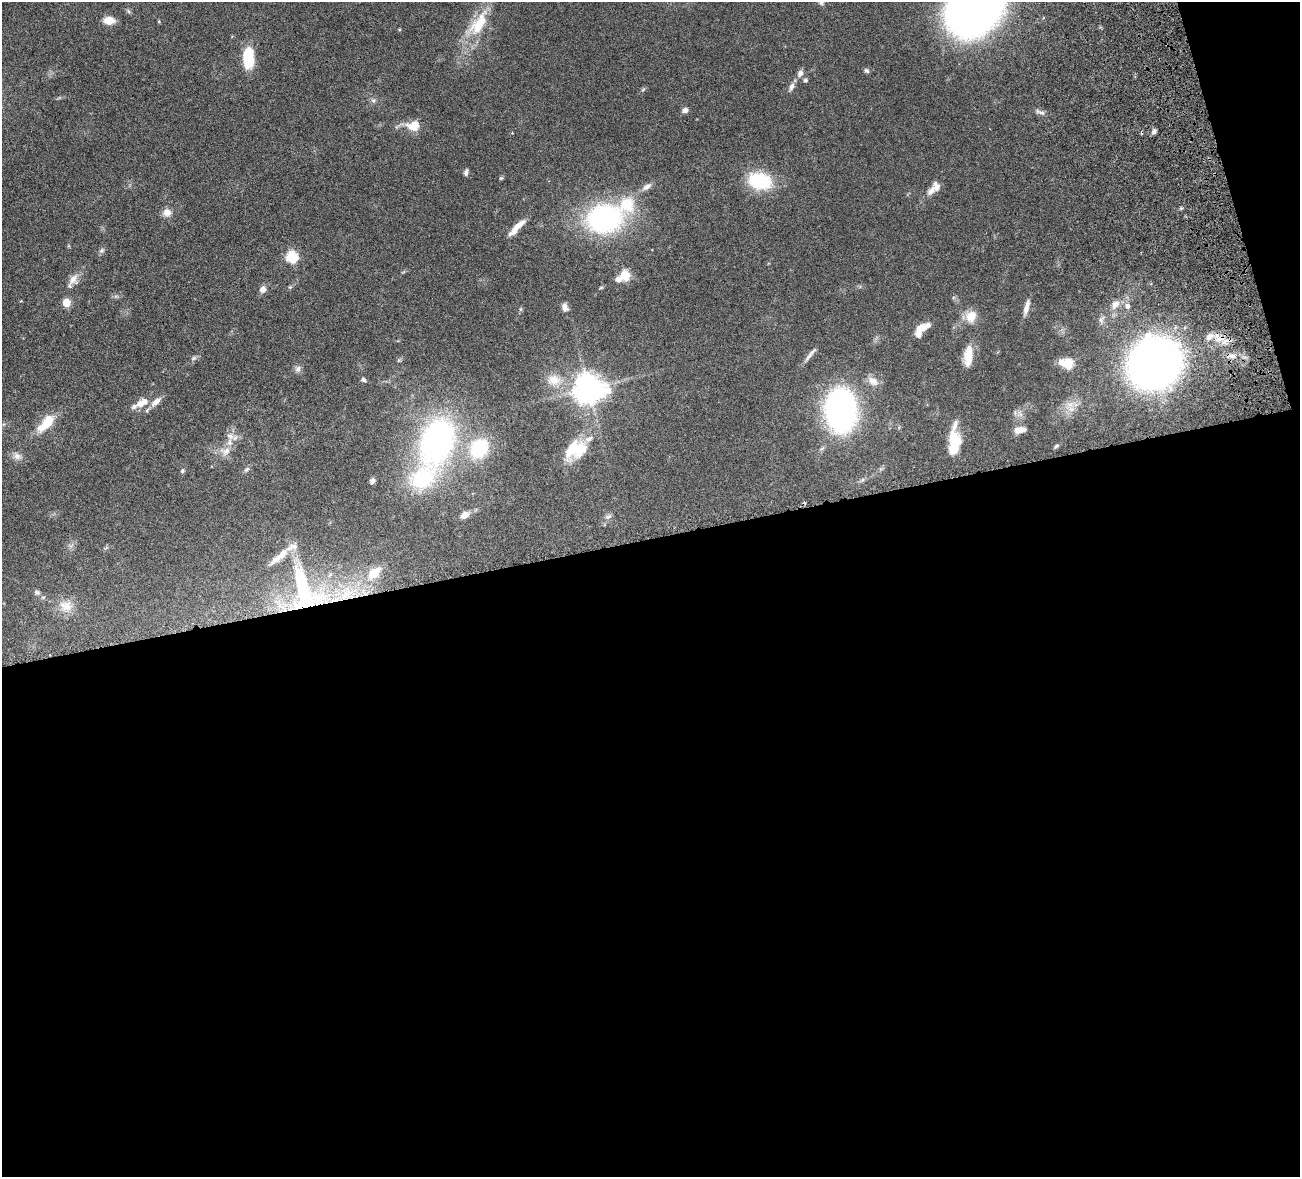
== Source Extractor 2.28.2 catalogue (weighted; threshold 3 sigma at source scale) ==
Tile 16 of 4 x 4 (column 4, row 4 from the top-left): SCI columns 4056-5353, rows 333-1507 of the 5511 x 5251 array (HDU 1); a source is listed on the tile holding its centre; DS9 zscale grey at full resolution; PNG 1302 x 1179 px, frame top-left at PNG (2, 2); no overlay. Shown black and unused: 56% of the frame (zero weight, under 4 of 8 exposures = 8% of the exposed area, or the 3 px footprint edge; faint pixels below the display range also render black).
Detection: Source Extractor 2.28.2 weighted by HDU 2 'WHT'; one run over the whole footprint, this tile lists its part. Background 0.116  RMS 0.0034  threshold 0.0138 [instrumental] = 3 sigma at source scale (4.09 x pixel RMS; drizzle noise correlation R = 1.36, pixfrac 0.8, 0.05/0.05 arcsec/px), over >= 5 px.
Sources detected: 92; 1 inside a brighter object's white glare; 1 cosmic-ray / hot-pixel residue — not listed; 13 inside a brighter listed object's ellipse — not listed separately; the other 77 listed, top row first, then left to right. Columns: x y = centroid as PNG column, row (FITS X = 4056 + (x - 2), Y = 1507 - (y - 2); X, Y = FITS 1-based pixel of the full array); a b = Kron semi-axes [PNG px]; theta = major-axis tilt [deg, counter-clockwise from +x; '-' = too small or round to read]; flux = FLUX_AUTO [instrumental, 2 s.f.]
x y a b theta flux
821 3 6 5 - 0.57
975 6 38 29 57 550
128 11 7 4 -70 0.45
109 20 12 8 -2 3.5
159 21 5 3 - 0.28
478 26 36 21 59 11
248 58 19 10 88 12
867 71 7 5 -44 0.58
800 73 10 8 65 1.4
805 80 6 5 - 0.54
791 87 12 6 69 1.2
643 89 6 4 21 0.42
373 100 7 4 -2 0.6
685 110 7 6 - 1.2
1040 112 16 4 -16 1.1
414 125 13 10 12 5.3
1154 132 7 6 - 0.91
466 173 8 4 76 0.84
501 178 7 4 43 0.37
760 181 28 19 -13 15
647 187 13 7 34 1.6
931 191 15 9 50 2
167 212 11 10 - 1.9
604 218 39 30 9 51
517 227 22 6 46 4.2
102 250 9 5 40 0.69
292 257 6 6 - 26
625 275 6 5 - 16
618 279 6 6 - 1.6
73 280 15 11 53 2.5
290 287 5 5 - 0.38
601 288 6 4 2 0.34
263 289 9 8 - 1.5
66 303 5 5 - 9
1115 304 10 8 49 2.1
1128 306 7 5 -68 1.1
565 307 9 7 -61 1.5
1026 307 20 6 74 2.2
520 309 6 4 89 0.4
971 316 15 13 66 4.1
919 329 15 9 39 3
1209 337 12 8 44 2
810 354 23 4 50 1.4
968 356 24 9 84 5.7
1232 356 10 6 -6 1.5
193 358 8 5 27 0.71
1154 363 29 27 60 290
1067 364 7 6 - 16
298 369 10 7 63 1.1
363 380 7 6 - 0.64
554 380 19 14 -5 4.6
873 381 14 9 -35 2.4
589 389 9 9 - 440
156 402 18 7 41 2.3
140 404 12 10 76 2.3
1070 404 9 8 - 2.1
841 410 33 22 -88 94
46 423 27 11 46 7
1018 430 10 9 - 2.1
230 436 11 9 -52 1.9
437 441 56 36 72 79
954 444 26 11 87 9.5
1056 446 8 4 36 0.5
479 448 27 21 54 15
576 449 26 18 29 12
225 451 15 11 9 2.7
17 456 11 9 -19 1.6
246 469 9 5 43 0.72
182 471 6 6 - 0.49
372 481 6 5 - 0.78
464 515 10 7 31 2.3
608 517 10 6 29 0.96
374 573 19 11 43 6.8
37 592 8 6 -43 0.78
304 592 70 32 -73 41
344 597 9 7 -64 2.5
66 606 20 16 -21 4.5
Overlapping masked pixels (flux is a lower limit): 4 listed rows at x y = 1232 356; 1154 363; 304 592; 344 597
Isophote crosses this tile's border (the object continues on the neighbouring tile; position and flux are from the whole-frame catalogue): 1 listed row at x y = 975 6